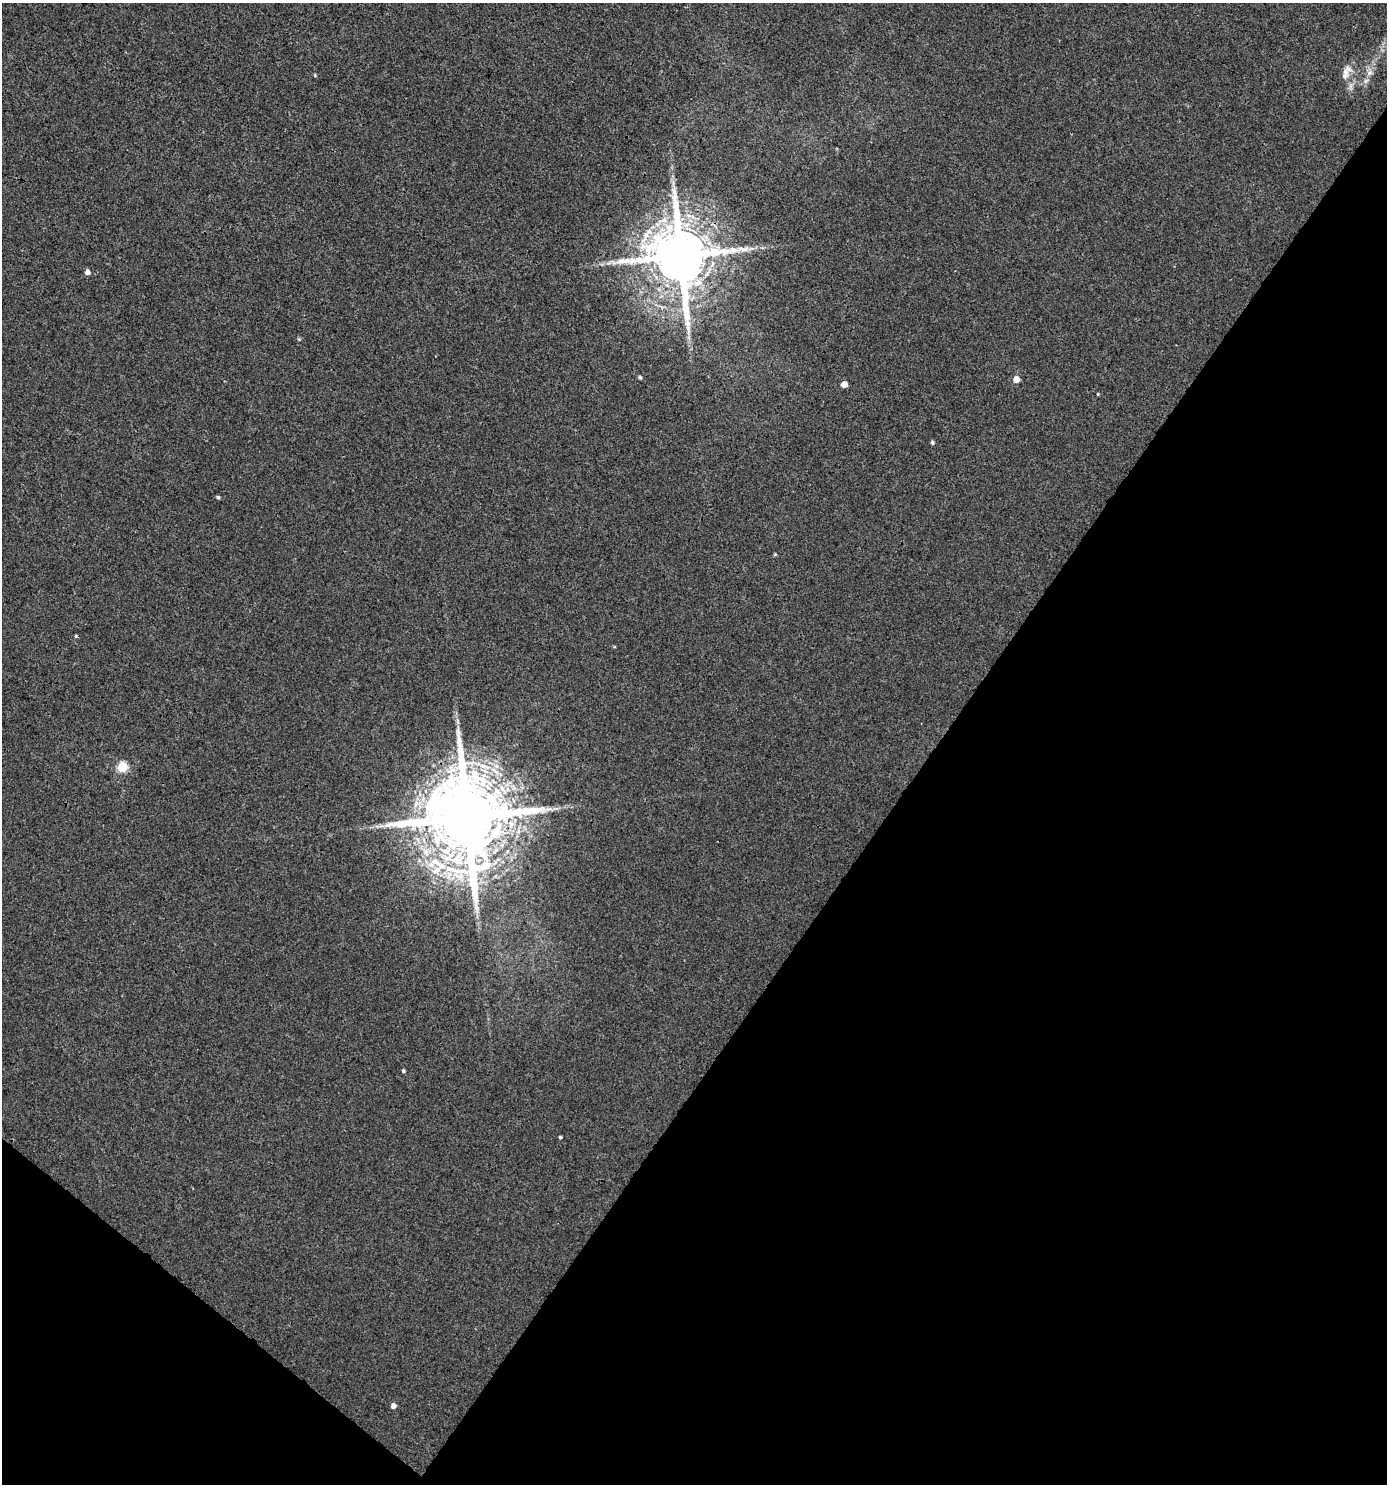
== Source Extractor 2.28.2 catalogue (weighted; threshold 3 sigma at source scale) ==
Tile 15 of 4 x 4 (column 3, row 4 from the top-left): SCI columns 2996-4380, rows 45-1526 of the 6058 x 6012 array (HDU 1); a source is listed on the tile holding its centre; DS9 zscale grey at full resolution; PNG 1389 x 1486 px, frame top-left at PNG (2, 3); no overlay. Shown black and unused: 36% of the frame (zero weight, under 3 of 4 exposures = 5% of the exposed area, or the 3 px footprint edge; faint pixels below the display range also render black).
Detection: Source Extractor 2.28.2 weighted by HDU 2 'WHT'; one run over the whole footprint, this tile lists its part. Background 0.00357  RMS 0.004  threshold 0.0181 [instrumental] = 3 sigma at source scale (4.5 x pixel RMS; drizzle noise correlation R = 1.50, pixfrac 1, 0.0396/0.0396 arcsec/px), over >= 5 px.
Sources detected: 25; all 25 listed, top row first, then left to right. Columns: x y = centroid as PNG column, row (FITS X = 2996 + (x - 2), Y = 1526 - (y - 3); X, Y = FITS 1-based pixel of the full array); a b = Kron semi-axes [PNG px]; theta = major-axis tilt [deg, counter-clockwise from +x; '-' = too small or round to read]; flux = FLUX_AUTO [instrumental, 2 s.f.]
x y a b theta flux
1346 72 23 10 67 3.9
1369 73 9 7 33 1.8
315 75 4 3 - 0.44
1365 81 8 6 37 1.3
673 184 12 2 90 1.3
751 249 9 4 9 1.2
680 256 17 15 -65 3600
609 263 7 4 19 0.96
88 272 5 5 - 2.1
689 337 7 4 71 0.95
640 377 4 4 - 0.79
1016 379 5 5 - 5
844 384 5 5 - 4
1098 394 3 3 - 0.35
932 443 4 4 - 0.81
218 497 4 4 - 0.64
775 554 4 4 - 0.44
614 647 5 3 - 0.34
457 721 9 4 -81 1.1
122 767 5 5 - 27
467 817 23 19 -71 6800
436 862 20 11 -23 9.8
403 1071 4 3 - 0.66
560 1137 3 3 - 0.57
393 1406 5 5 - 2.1
Overlapping masked pixels (flux is a lower limit): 2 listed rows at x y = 680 256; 467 817